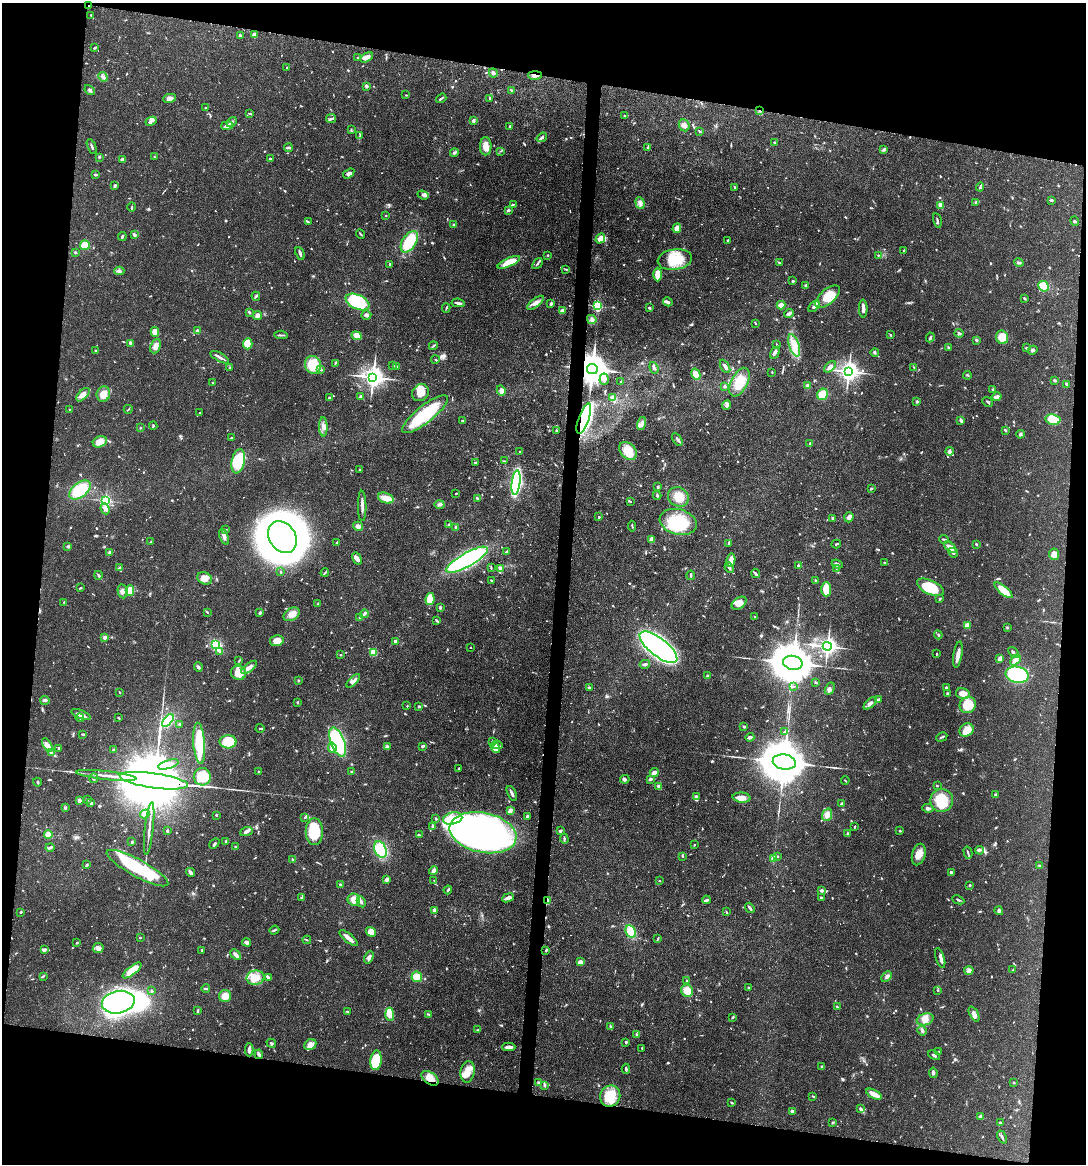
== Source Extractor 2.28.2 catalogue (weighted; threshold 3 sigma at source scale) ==
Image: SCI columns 112-4445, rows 3-4649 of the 4670 x 4656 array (HDU 1 of 3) = the unmasked area's bounding box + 8 px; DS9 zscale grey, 4 x 4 block average (1 PNG px = mean of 4 x 4 image px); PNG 1088 x 1166 px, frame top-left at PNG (2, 3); each listed source drawn as its Kron ellipse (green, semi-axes under 4 px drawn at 4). Shown black and unused: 19% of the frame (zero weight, under 3 of 4 exposures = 1% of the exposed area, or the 3 px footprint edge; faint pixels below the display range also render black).
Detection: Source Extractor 2.28.2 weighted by HDU 2 'WHT'. Background 0.0589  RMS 0.0034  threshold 0.0152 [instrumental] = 3 sigma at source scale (4.5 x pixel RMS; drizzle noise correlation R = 1.50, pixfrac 1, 0.05/0.05 arcsec/px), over >= 5 px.
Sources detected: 1024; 7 too faint to see at this stretch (4 x 4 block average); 10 inside a brighter object's white glare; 5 cosmic-ray / hot-pixel residue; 1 long thin detection or spike segment (spike, bleed or trail) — neither listed nor drawn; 17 coinciding with a brighter row at this scale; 51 inside a brighter listed object's ellipse — not listed separately; of the other 933, all 500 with FLUX_AUTO >= 1.47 (the completeness limit of this list) listed and drawn (433 fainter detections not listed), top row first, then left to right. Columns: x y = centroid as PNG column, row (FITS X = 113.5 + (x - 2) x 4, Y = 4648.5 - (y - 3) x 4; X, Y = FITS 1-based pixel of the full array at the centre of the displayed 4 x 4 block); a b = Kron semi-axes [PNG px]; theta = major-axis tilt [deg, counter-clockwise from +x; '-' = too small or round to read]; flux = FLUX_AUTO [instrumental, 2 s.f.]
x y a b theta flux
88 6 2 2 - 2
91 15 2 2 - 1.8
240 35 3 2 - 3.7
254 35 3 3 - 13
94 48 3 2 - 2.1
366 57 7 4 31 12
357 58 2 2 - 1.8
287 68 2 2 - 2.6
493 73 4 4 - 4.8
535 75 7 2 0 8
103 77 5 3 - 4.8
366 86 3 2 - 6.5
90 90 6 2 -48 4.2
511 90 3 2 - 1.6
406 95 2 2 - 1.5
170 98 7 3 12 11
441 98 5 2 - 3.6
490 98 3 2 - 2.5
205 107 2 2 - 1.6
759 111 2 2 - 1.7
250 113 3 2 - 1.6
624 116 4 2 - 1.6
331 118 5 2 - 3.7
473 120 4 3 - 4.4
151 121 6 3 27 5.9
231 122 6 3 49 5.8
684 125 6 5 - 11
227 126 6 3 10 10
510 126 2 2 - 2.5
351 130 4 2 - 1.8
700 131 3 2 - 1.8
360 136 4 2 - 2.6
542 137 6 3 37 5.5
774 142 3 2 - 2.2
486 146 9 6 -88 18
92 147 8 2 -66 3.2
288 148 4 2 - 2.9
648 148 3 2 - 1.6
884 149 4 3 - 3
500 151 3 2 - 1.5
454 153 4 2 - 2.9
100 157 2 2 - 1.8
155 157 3 2 - 1.6
270 159 2 2 - 2.9
123 160 4 3 - 6.7
349 173 6 3 35 6.7
96 175 3 2 - 2.6
115 186 3 2 - 5
980 187 4 2 - 2.4
735 188 3 2 - 2.8
423 195 6 4 -20 6
1051 200 4 2 - 3.2
976 202 4 2 - 3.9
640 203 6 4 -70 8
513 204 3 2 - 1.8
941 205 3 3 - 24
132 207 4 2 - 2
508 210 3 3 - 2.9
386 216 2 2 - 2.3
937 220 7 2 -76 3.8
1075 221 5 2 - 1.9
308 222 3 2 - 2.4
454 225 3 2 - 6
677 228 5 4 - 16
360 234 5 2 - 2.5
134 235 4 2 - 6.3
122 236 4 2 - 2.8
600 239 5 3 - 19
728 240 3 2 - 2.1
409 242 12 7 57 90
85 245 5 4 - 30
904 250 3 2 - 1.7
75 252 3 2 - 2.3
300 253 7 2 -65 5.1
548 255 2 2 - 1.7
878 255 2 2 - 1.7
675 259 17 10 8 56
509 262 12 4 25 35
779 262 4 2 - 2.2
1019 263 5 2 - 3.4
389 264 2 2 - 1.8
537 264 6 2 51 4
566 269 3 2 - 1.9
119 271 5 4 - 4.8
658 275 7 4 89 34
793 281 2 2 - 2.8
805 285 3 2 - 2.3
1044 286 6 5 - 65
256 296 4 2 - 3.2
827 297 15 7 42 49
1024 298 3 2 - 4.2
357 302 12 7 -25 140
668 302 5 3 - 5.2
458 303 7 2 -7 6.2
536 303 10 4 38 11
551 304 4 2 - 4.9
781 305 4 3 - 15
597 306 2 2 - 180
814 306 7 3 50 5.7
446 308 4 2 - 1.9
649 308 4 2 - 3.2
863 308 9 2 -89 11
563 311 3 2 - 15
249 312 4 2 - 2.3
789 313 5 3 - 6.7
366 315 5 4 - 5.4
258 316 4 3 - 8.8
592 319 5 3 - 5.5
755 323 3 2 - 1.9
197 331 2 2 - 19
155 332 5 4 - 22
959 333 4 3 - 3.7
281 335 7 2 -5 3.4
890 335 2 2 - 1.8
357 336 5 3 - 20
930 337 5 2 - 3.1
1002 337 7 6 - 38
976 340 3 3 - 3.4
130 343 2 2 - 9.3
248 344 5 4 - 49
777 345 3 2 - 1.5
794 345 12 5 -72 22
156 346 7 5 67 10
433 346 4 2 - 1.8
948 347 3 2 - 1.7
1026 348 4 2 - 2.3
1033 350 5 3 - 4.9
95 351 2 2 - 1.9
775 353 6 3 58 7.2
875 353 4 2 - 2.5
220 357 10 2 -29 7
435 359 4 2 - 1.5
335 363 3 2 - 2.4
313 365 9 8 - 58
393 365 2 2 - 1.5
725 366 7 3 -60 5.7
396 367 2 2 - 4.2
830 367 7 4 44 8.1
230 368 4 2 - 1.5
654 368 6 2 -71 5.6
914 368 3 2 - 1.5
321 369 4 2 - 4.1
592 369 5 5 - 4900
849 371 4 3 - 1100
772 372 2 2 - 1.6
696 374 6 4 -62 19
967 375 4 2 - 2.1
373 377 4 3 - 1600
604 379 6 4 87 8.4
1055 380 3 2 - 3.4
621 381 3 2 - 1.6
739 382 15 8 62 37
212 383 2 2 - 2.8
1067 384 4 3 - 2.2
725 386 2 2 - 5.8
808 386 2 2 - 23
501 390 5 3 - 5.7
993 390 4 2 - 1.5
420 393 9 8 - 29
103 394 8 6 74 17
823 394 6 5 - 37
83 395 8 4 45 12
360 397 4 3 - 5.8
997 397 5 3 - 9.2
329 398 4 2 - 3.5
613 398 4 3 - 13
917 402 3 3 - 3.5
988 402 6 2 -42 2.3
727 405 5 3 - 5.2
70 409 2 2 - 1.5
128 409 4 2 - 2.1
200 413 2 2 - 1.9
425 414 28 8 38 130
584 418 16 5 70 670
1053 419 7 5 -9 68
462 420 3 2 - 1.6
961 420 3 2 - 6.2
642 423 7 4 74 8.2
153 426 4 2 - 2.5
323 427 10 3 -88 10
140 428 2 2 - 1.5
556 430 3 2 - 1.9
1005 430 2 2 - 3.8
1020 434 4 3 - 4.5
232 437 3 2 - 2
677 439 7 2 -59 4.6
100 442 7 5 23 20
810 443 3 2 - 2.9
628 451 10 7 -44 46
949 451 4 3 - 6.3
520 452 3 2 - 1.8
238 461 12 6 79 90
504 461 3 2 - 1.6
475 462 3 2 - 1.9
359 469 2 2 - 2.4
516 482 12 4 82 330
658 487 3 2 - 2.8
871 488 4 2 - 2.6
80 490 12 7 38 79
456 493 2 2 - 1.9
657 495 4 2 - 2.9
678 497 11 9 -34 26
386 498 8 5 -19 26
477 498 2 2 - 4.6
105 501 2 2 - 350
630 501 2 2 - 1.8
439 504 5 3 - 4.6
362 506 15 2 -89 11
105 509 5 4 - 7.9
599 517 3 2 - 2.2
849 517 5 4 - 6.9
833 518 3 3 - 2.5
678 522 19 12 -15 90
449 524 3 2 - 1.8
358 526 5 4 - 7.4
632 526 5 2 - 2.2
456 527 4 3 - 3.6
226 530 3 2 - 1.7
224 537 8 3 -67 7.3
282 537 17 13 -58 1800
944 539 5 2 - 2.7
651 540 4 3 - 12
151 542 3 2 - 2.5
337 542 2 2 - 1.7
729 544 3 2 - 2
836 544 5 2 - 2.3
976 544 3 2 - 1.5
68 547 3 2 - 2.7
950 547 7 3 -43 16
507 551 3 2 - 2.7
110 552 2 2 - 7.1
953 553 5 3 - 5.3
1054 554 6 5 - 16
357 559 6 3 -59 11
467 560 23 7 30 380
731 560 7 3 80 21
884 563 3 2 - 1.8
837 564 6 3 -23 5.4
798 566 2 2 - 3.4
729 567 5 3 - 4.7
120 568 3 2 - 2.6
491 568 3 2 - 1.7
501 568 4 3 - 5.9
836 568 3 2 - 1.8
280 572 3 2 - 4
325 573 4 2 - 2.3
755 573 5 2 - 5.3
98 575 4 3 - 3.1
691 575 5 2 - 2.4
205 578 7 6 - 17
491 581 3 2 - 2.3
816 581 3 2 - 4
930 587 14 7 -25 78
80 588 3 2 - 2.5
826 589 7 5 -89 38
130 590 5 4 - 24
1003 590 11 3 -40 41
123 591 7 5 -80 9.3
430 599 6 4 81 35
940 599 3 2 - 2.1
64 602 2 2 - 2
739 603 8 5 34 20
318 604 3 2 - 1.7
440 607 3 2 - 3.6
207 612 2 2 - 1.8
260 613 3 2 - 6.1
291 614 9 6 32 15
364 614 4 2 - 5.3
754 617 3 2 - 1.5
360 618 3 2 - 6.8
437 621 4 2 - 3.4
967 625 2 2 - 18
1007 627 2 2 - 1.6
938 635 4 2 - 2.5
105 637 2 2 - 21
277 641 7 5 12 24
396 641 2 2 - 17
216 645 4 4 - 67
827 646 4 3 - 700
659 647 23 9 -38 1100
470 648 2 2 - 1.6
219 651 3 2 - 3
374 652 3 2 - 35
1013 652 6 2 -51 4.3
937 654 3 2 - 1.7
341 655 3 2 - 1.9
958 655 13 3 81 16
1000 659 4 2 - 12
239 660 3 2 - 1.8
1015 660 6 4 48 11
793 663 10 7 -12 9300
645 664 5 3 - 3.9
198 667 5 3 - 5.6
249 667 9 3 37 15
238 673 8 7 - 31
1017 675 11 8 -11 180
707 676 3 2 - 3.4
298 680 2 2 - 2.6
353 681 9 2 45 6.5
816 683 3 2 - 1.6
794 686 3 2 - 1.6
946 687 2 2 - 3.2
589 688 3 2 - 3.5
830 689 6 4 60 6.1
120 692 3 2 - 1.6
947 693 3 2 - 2.1
963 693 7 5 -13 22
45 700 5 3 - 4.6
878 700 4 3 - 2.9
298 702 2 2 - 4.7
870 703 8 3 45 6.8
968 705 8 8 - 50
407 706 2 2 - 1.9
419 706 3 2 - 3.5
81 715 10 3 -22 14
80 718 4 2 - 1.9
118 718 3 2 - 1.8
168 721 7 4 52 82
180 724 2 2 - 6.1
744 727 3 3 - 2.3
260 728 4 2 - 2.1
966 730 7 6 - 23
785 732 4 2 - 2.5
83 734 4 2 - 2.8
750 737 4 3 - 6.5
942 737 6 2 29 3
493 741 3 2 - 3.2
228 742 8 6 -1 110
338 742 15 7 -69 250
199 743 20 6 -86 84
47 745 8 4 -61 11
497 745 5 3 - 5.7
423 746 3 2 - 3.8
387 747 4 3 - 5.1
58 748 2 2 - 3.2
332 748 5 2 - 5.6
495 748 6 3 -53 7.4
113 750 3 2 - 3.3
52 753 4 2 - 3.8
784 762 11 7 -10 12000
168 764 10 3 17 12
459 768 3 2 - 1.8
352 771 2 2 - 2
258 772 3 2 - 2.3
654 772 4 2 - 9.1
106 776 30 2 -6 21
202 777 8 8 - 47
94 778 4 2 - 3.4
625 779 5 4 - 4.2
650 779 4 2 - 4.6
845 780 4 2 - 1.9
154 781 34 7 -8 51000
37 782 4 2 - 2.3
658 786 3 2 - 4.9
937 786 2 2 - 2.4
512 793 8 2 -65 6.5
995 795 4 3 - 3.1
696 797 4 3 - 3.3
742 798 9 5 -6 19
79 800 2 2 - 20
87 800 3 2 - 1.5
942 800 11 11 - 73
91 803 2 2 - 6
842 803 4 2 - 2.9
65 808 3 2 - 1.5
928 808 6 3 -8 5.4
510 811 4 3 - 11
145 814 5 4 - 11
216 815 2 2 - 3.8
827 815 6 5 - 10
527 816 3 3 - 4.1
305 817 2 2 - 1.6
453 818 10 6 12 24
436 819 3 2 - 2.3
433 826 3 2 - 5.7
855 827 3 2 - 2.2
149 828 26 2 84 16
561 830 3 3 - 2.7
167 831 3 2 - 2.4
246 831 6 3 22 6.4
900 831 3 2 - 1.7
314 832 13 8 -90 93
483 833 34 20 -11 710
848 833 3 2 - 2
48 835 4 4 - 21
419 835 3 2 - 1.5
564 839 5 2 - 2.9
226 841 2 2 - 3.4
131 842 3 2 - 2
214 843 6 2 39 2.5
694 845 2 2 - 1.5
50 847 4 2 - 5.8
236 847 3 2 - 3.4
380 849 8 6 -66 110
980 850 4 3 - 3.9
968 853 6 2 -75 3.2
919 854 11 6 74 20
682 856 3 2 - 3.3
777 856 3 2 - 2
773 858 2 2 - 18
293 860 3 2 - 1.7
86 865 3 2 - 3.1
1039 865 3 2 - 1.8
137 868 35 8 -29 160
433 871 4 2 - 8.2
190 872 5 2 - 8.6
951 872 3 2 - 3.8
387 879 4 3 - 6.7
434 880 3 2 - 1.7
660 881 2 2 - 1.8
340 885 4 2 - 2.8
970 885 3 2 - 1.8
448 890 4 2 - 2.6
822 890 3 3 - 5.7
821 897 3 2 - 2
301 898 4 2 - 2.6
508 898 6 3 21 10
354 899 6 6 - 20
706 900 4 3 - 4
958 900 6 2 -25 3
547 901 4 2 - 12
361 902 6 2 -62 4.7
750 908 5 2 - 6.1
434 910 3 2 - 4.5
999 911 4 4 - 5.1
21 912 3 2 - 2.8
726 912 2 2 - 1.5
274 930 5 2 - 2.4
631 931 6 5 - 30
371 932 5 4 - 21
140 938 2 2 - 2.1
349 938 11 2 -40 18
657 939 3 2 - 1.6
307 940 4 2 - 1.6
247 942 4 3 - 7.8
77 943 3 2 - 1.8
98 948 5 5 - 10
44 950 4 3 - 7.6
202 950 3 2 - 1.8
546 950 3 2 - 2.3
236 955 6 2 -43 9.8
369 957 6 4 67 8.4
940 958 10 3 -73 7.4
580 962 4 3 - 11
132 970 11 4 38 37
969 970 4 3 - 10
1013 970 3 2 - 1.6
43 976 4 2 - 2.4
417 977 5 5 - 21
886 977 6 3 46 5.4
255 978 9 7 5 26
268 978 4 2 - 5.5
687 981 3 2 - 2.5
749 987 3 2 - 1.6
206 988 4 2 - 4
938 990 2 2 - 2.3
151 991 3 2 - 2.5
687 991 6 5 - 32
225 996 6 6 - 21
118 1002 16 11 12 490
837 1007 3 2 - 1.9
197 1011 3 2 - 1.8
348 1012 3 2 - 3.5
390 1014 6 4 -86 25
428 1014 3 2 - 1.8
974 1014 8 3 -62 8.4
733 1017 4 2 - 2.2
925 1019 8 5 17 17
610 1026 3 2 - 2
478 1030 3 2 - 1.7
922 1030 5 3 - 6.2
636 1034 3 2 - 2.3
626 1042 2 2 - 6.2
271 1043 5 2 - 3.4
310 1045 6 5 - 11
509 1047 6 3 1 11
642 1048 3 2 - 1.7
249 1050 6 2 -90 9.6
939 1052 3 2 - 1.7
259 1054 5 3 - 7.2
934 1055 6 2 -28 4.3
376 1060 10 5 83 71
822 1066 3 2 - 2.2
626 1069 5 2 - 3.8
468 1072 11 7 80 21
933 1073 5 3 - 4.5
430 1078 10 5 -34 24
538 1082 3 3 - 2.4
1014 1082 2 2 - 1.9
544 1085 3 2 - 3.9
874 1094 9 3 -27 23
610 1096 11 10 - 61
813 1096 3 2 - 2
731 1102 3 2 - 1.6
860 1108 3 2 - 2.3
792 1111 3 2 - 5.5
980 1116 4 3 - 6
832 1122 3 2 - 1.8
1000 1123 3 2 - 1.9
1002 1137 7 2 -65 4.1
Overlapping masked pixels (flux is a lower limit): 8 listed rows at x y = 88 6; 535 75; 759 111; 592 369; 584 418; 154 781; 547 901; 430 1078
Diffuse or blended objects may show on this block-average render without a row.